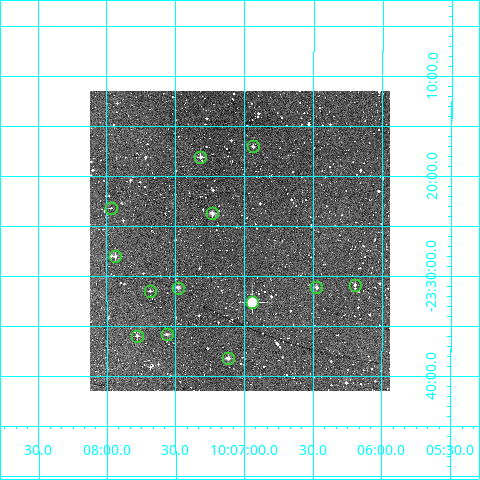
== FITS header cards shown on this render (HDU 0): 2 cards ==
NAXIS1  =                  300
NAXIS2  =                  300

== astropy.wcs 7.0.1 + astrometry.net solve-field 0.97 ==
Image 300 x 300 px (HDU 0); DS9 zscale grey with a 90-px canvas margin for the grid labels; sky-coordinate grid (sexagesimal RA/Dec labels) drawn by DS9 from the SOLVED WCS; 13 Tycho-2 reference stars matched to detected sources circled (green)
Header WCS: RA---TAN/DEC--TAN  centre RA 10:07:02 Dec -23:26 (151.76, -23.44 deg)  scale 6 arcsec/px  FOV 30.0' x 30.0'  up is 0 deg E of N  parity normal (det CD < 0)
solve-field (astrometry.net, Tycho-2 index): VERIFIED the header's WCS against the Tycho-2 star catalogue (verified at 2 index scales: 7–13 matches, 0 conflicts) and refined it, rather than solving blind
Solved WCS: RA---TAN-SIP/DEC--TAN-SIP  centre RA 10:07:02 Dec -23:26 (151.76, -23.44 deg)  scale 6 arcsec/px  FOV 30.0' x 30.0'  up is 0 deg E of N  parity normal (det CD < 0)
The solver's refit moves the header's centre by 0.65 arcsec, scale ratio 0.9994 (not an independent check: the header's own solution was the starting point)
Tycho-2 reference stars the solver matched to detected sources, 13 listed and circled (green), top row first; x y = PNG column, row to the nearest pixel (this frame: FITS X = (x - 90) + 1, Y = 300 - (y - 91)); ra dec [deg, ICRS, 3 dp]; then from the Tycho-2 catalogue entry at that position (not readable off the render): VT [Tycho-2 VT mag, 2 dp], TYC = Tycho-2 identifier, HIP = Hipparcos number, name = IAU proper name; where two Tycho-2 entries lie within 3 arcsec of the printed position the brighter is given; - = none
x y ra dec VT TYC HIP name
253 146 151.734 -23.284 12.60 6617-1021-1 - -
200 157 151.829 -23.302 11.05 6617-1030-1 - -
111 208 151.992 -23.387 12.22 6617-1255-1 - -
212 213 151.807 -23.396 10.80 6617-1230-1 - -
115 256 151.984 -23.468 11.17 6617-1201-1 - -
355 285 151.549 -23.514 11.80 6617-1063-1 - -
316 287 151.618 -23.519 11.38 6617-1060-1 - -
178 288 151.870 -23.520 10.88 6617-1048-1 - -
150 291 151.921 -23.525 12.05 6617-1015-1 - -
252 302 151.736 -23.543 8.90 6617-1215-1 49543 -
167 334 151.890 -23.597 11.69 6617-1189-1 - -
137 336 151.945 -23.600 12.38 6617-1211-1 - -
228 358 151.779 -23.637 11.34 6617-803-1 - -